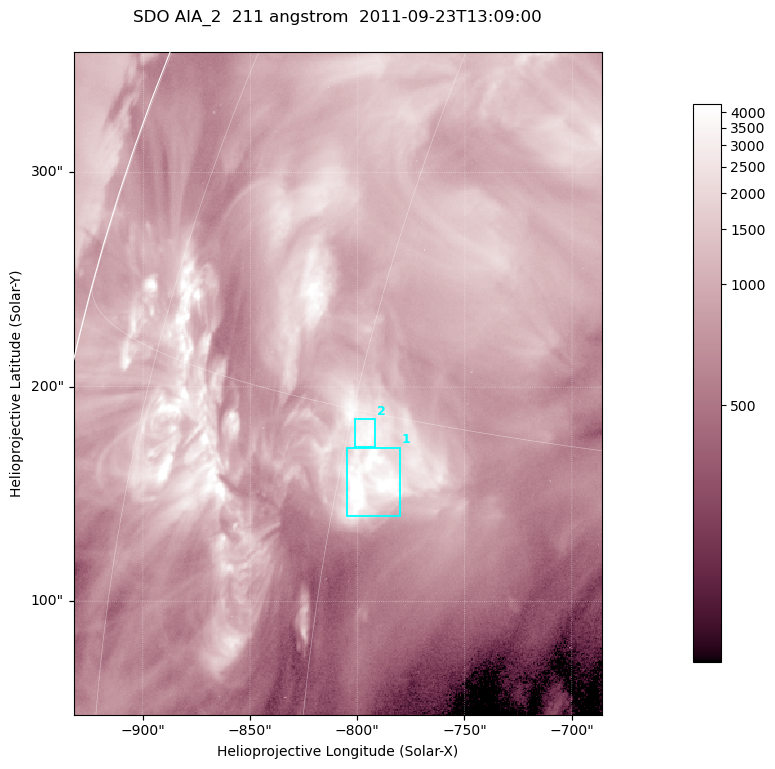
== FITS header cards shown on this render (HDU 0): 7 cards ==
TELESCOP= 'SDO     '           /
INSTRUME= 'AIA_2   '           /
WAVELNTH=                  211 /
WAVEUNIT= 'angstrom'           /
DATE-OBS= '2011-09-23T13:09:00.62' /
CTYPE1  = 'HPLN-TAN'           /
CTYPE2  = 'HPLT-TAN'           /

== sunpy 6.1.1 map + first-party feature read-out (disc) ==
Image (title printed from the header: SDO AIA_2  211 angstrom  2011-09-23T13:09:00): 410 x 514 px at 0.601 arcsec/px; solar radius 956 arcsec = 1592 px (partial field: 2.5% of the solar disc is inside the frame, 96% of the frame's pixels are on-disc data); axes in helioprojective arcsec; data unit not stated in the header (colour bar unlabelled)
Pointing: header CRPIX1/2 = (2038.91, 2046.17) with CRVAL1/2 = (0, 0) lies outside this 410 x 514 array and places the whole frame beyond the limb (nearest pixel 1.41 R_sun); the SolarSoft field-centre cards XCEN/YCEN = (-809.2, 201.7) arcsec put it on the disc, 1310 arcsec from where CRPIX/CRVAL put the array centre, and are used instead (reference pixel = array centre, CRVAL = XCEN/YCEN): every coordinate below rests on XCEN/YCEN
Orientation: roll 0.0564 deg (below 1 deg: not rotated)
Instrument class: DISC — disc imager (sunpy class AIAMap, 211 A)
Bright regions (active regions / flare kernels): reference = the on-disc median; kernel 3 px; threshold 5 sigma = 2450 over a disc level ~912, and >= 1.15x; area >= 210 px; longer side >= 5 px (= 3 arcsec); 2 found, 2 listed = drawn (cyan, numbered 1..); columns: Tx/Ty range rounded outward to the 2 arcsec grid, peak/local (2 s.f.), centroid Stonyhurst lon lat
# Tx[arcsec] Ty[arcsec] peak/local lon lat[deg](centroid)
1 -806..-780 140..172 7.5 -58 +13
2 -802..-792 172..186 4.6 -59 +14
Off-limb structures (1.02-1.3 R_sun): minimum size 105 px: none found